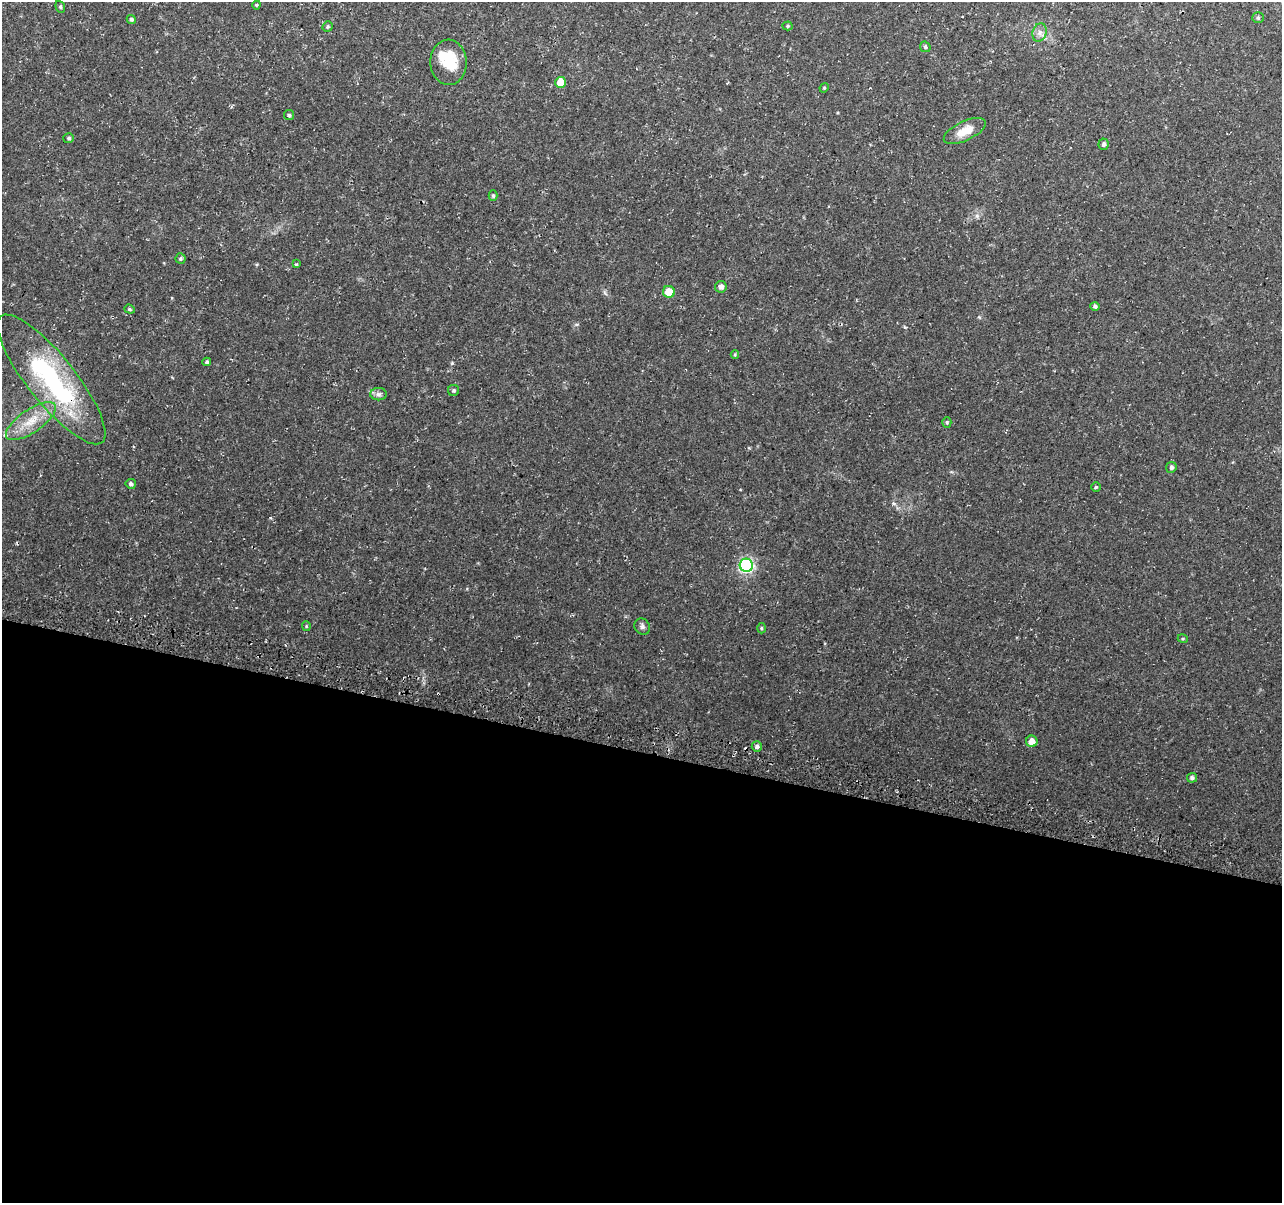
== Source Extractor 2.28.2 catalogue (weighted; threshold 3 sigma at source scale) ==
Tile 14 of 4 x 4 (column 2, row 4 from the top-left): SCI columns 1288-2567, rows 256-1456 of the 5146 x 5375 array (HDU 1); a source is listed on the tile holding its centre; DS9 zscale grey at full resolution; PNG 1284 x 1205 px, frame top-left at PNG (2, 2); each listed source drawn as its Kron ellipse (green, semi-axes under 4 px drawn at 4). Shown black and unused: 38% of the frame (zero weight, under 3 of 4 exposures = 3% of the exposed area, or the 3 px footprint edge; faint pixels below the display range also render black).
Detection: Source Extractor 2.28.2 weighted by HDU 2 'WHT'; one run over the whole footprint, this tile lists its part. Background 0.037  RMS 0.0041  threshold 0.0183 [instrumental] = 3 sigma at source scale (4.5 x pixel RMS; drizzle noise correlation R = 1.50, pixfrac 1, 0.0396/0.0396 arcsec/px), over >= 5 px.
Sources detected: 43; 2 inside a brighter object's white glare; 1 cosmic-ray / hot-pixel residue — neither listed nor drawn; the other 40 listed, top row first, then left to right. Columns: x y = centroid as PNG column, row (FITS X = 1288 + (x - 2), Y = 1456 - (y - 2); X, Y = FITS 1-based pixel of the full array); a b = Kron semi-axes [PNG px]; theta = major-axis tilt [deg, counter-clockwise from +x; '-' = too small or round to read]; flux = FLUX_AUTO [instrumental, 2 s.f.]
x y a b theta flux
256 5 4 4 - 0.41
60 7 6 4 -69 0.59
1258 18 5 5 - 0.56
131 19 5 4 - 0.67
788 26 5 4 - 0.47
328 27 5 5 - 0.6
1040 33 9 7 72 1.8
925 47 6 5 - 0.59
449 62 22 18 -88 11
561 82 5 5 - 9.6
824 88 5 4 - 0.4
289 115 5 5 - 0.63
965 131 23 9 25 6
69 138 5 5 - 0.7
1104 144 5 5 - 0.9
493 196 5 4 - 0.62
180 259 5 5 - 0.66
297 264 4 3 - 0.87
721 287 6 5 - 1.7
669 292 6 6 - 7.1
1095 306 5 4 - 0.82
130 309 5 4 - 0.5
735 355 4 4 - 0.42
207 362 4 3 - 0.68
51 379 81 24 -51 57
454 390 5 5 - 0.62
378 394 8 6 1 1.3
31 421 29 11 34 8.9
947 422 5 4 - 0.59
1171 467 5 5 - 0.94
131 484 5 5 - 0.96
1096 487 5 4 - 0.53
746 565 6 6 - 81
306 626 5 4 - 0.44
642 626 8 7 - 1.2
761 628 5 3 - 0.45
1183 639 5 3 - 0.44
1032 741 5 5 - 3.1
757 746 5 5 - 1
1192 778 5 5 - 0.92
Overlapping masked pixels (flux is a lower limit): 2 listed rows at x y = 51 379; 757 746